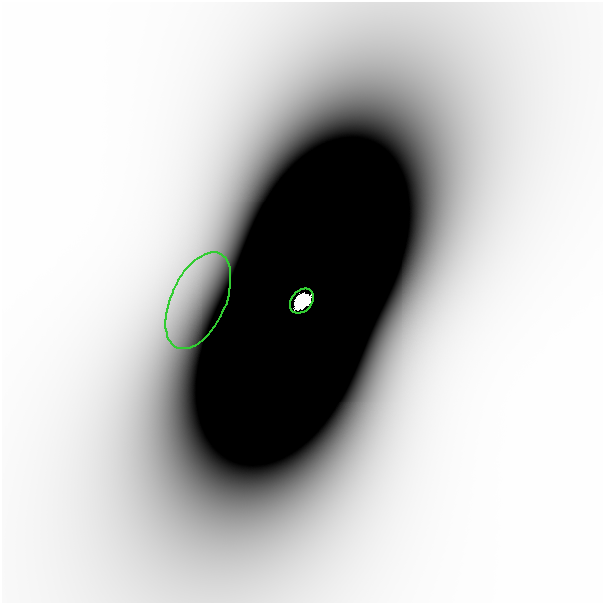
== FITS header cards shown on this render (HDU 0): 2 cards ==
NAXIS1  =                  601
NAXIS2  =                  601

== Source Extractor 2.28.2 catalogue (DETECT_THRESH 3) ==
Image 601 x 601 px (HDU 0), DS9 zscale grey, 1 PNG px = 1 image px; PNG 605 x 605 px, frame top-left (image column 1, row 601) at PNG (2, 2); each listed source drawn as its Kron ellipse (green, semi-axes under 4 px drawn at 4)
Background -1.57e-10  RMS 6.1e-11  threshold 1.82e-10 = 3 sigma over >= 5 px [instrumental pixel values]
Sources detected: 3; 1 with non-positive FLUX_AUTO (blend fragments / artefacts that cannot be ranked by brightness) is neither listed nor drawn; the other 2 listed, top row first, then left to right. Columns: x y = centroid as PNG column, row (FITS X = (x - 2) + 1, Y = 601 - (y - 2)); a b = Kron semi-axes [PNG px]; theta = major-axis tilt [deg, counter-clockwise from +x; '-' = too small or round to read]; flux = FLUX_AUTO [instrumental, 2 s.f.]
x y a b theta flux
198 301 52 27 65 4.1e-07
302 301 14 10 50 8.1e+00
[1 non-positive-flux detection neither listed nor drawn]